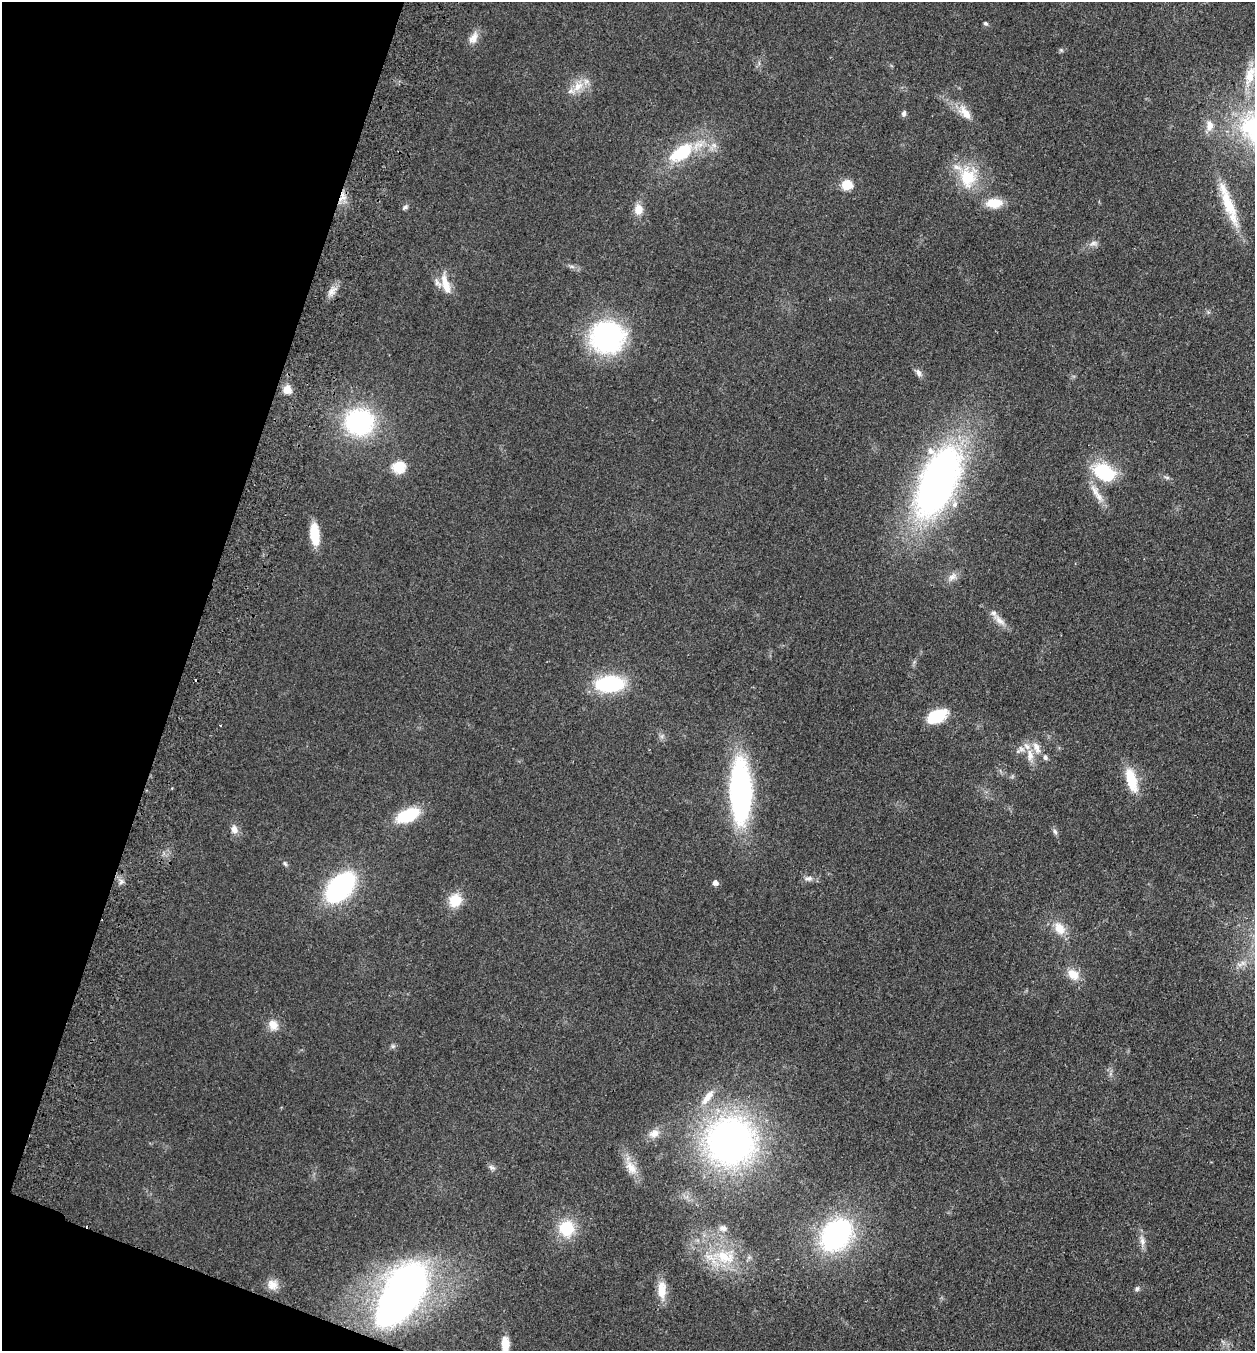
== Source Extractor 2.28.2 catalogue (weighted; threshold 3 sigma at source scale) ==
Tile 9 of 4 x 4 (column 1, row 3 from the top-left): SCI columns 190-1442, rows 1372-2720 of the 5519 x 5440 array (HDU 1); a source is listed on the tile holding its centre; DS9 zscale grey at full resolution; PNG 1257 x 1353 px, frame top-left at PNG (2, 2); no overlay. Shown black and unused: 16% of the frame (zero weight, under 2 of 3 exposures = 3% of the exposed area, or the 3 px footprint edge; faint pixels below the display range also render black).
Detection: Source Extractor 2.28.2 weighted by HDU 2 'WHT'; one run over the whole footprint, this tile lists its part. Background 0.0925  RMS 0.0083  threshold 0.0372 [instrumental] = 3 sigma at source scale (4.5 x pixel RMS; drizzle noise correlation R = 1.50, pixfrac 1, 0.05/0.05 arcsec/px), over >= 5 px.
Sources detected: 73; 2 cosmic-ray / hot-pixel residue — not listed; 4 inside a brighter listed object's ellipse — not listed separately; the other 67 listed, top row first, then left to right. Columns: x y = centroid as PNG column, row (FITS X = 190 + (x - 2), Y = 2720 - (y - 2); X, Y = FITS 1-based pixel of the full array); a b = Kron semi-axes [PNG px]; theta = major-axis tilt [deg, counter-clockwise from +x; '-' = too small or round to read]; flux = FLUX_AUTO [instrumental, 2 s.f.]
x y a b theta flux
985 23 6 5 - 1.7
473 38 18 10 60 7.3
1061 50 6 4 -45 1.2
1250 76 31 13 73 18
578 86 19 12 46 13
965 112 23 11 -50 12
904 113 8 6 82 2.2
1209 125 15 10 -88 7.6
681 153 29 15 33 44
968 177 32 25 87 36
847 185 6 6 - 42
342 197 15 9 70 7.6
994 203 19 11 1 16
1228 204 56 12 -68 31
405 207 8 5 34 2
638 209 13 10 86 8.8
1093 243 13 7 8 3.7
445 284 29 9 -73 13
331 291 15 7 55 5.8
607 337 38 35 3 120
919 373 11 7 -52 3.4
287 389 10 10 - 7.7
359 422 28 26 -4 110
399 467 15 13 19 17
1104 472 26 17 -28 47
1167 477 9 4 -20 2
938 482 65 31 67 420
1095 491 21 9 -66 9.9
314 534 24 10 -85 20
952 577 15 9 39 5.6
1000 620 23 8 -43 7.4
610 684 26 15 3 71
937 716 20 11 23 33
662 736 7 4 72 1.8
1018 751 6 5 - 2
1030 755 18 9 -82 9.2
1045 757 7 6 - 2.1
1131 780 28 11 -74 26
741 791 53 17 -88 220
408 815 22 11 23 44
234 829 12 9 -72 5.3
1055 832 8 6 -71 2.1
285 863 8 5 -50 1.5
808 878 13 7 -4 4
121 882 8 5 65 2.6
715 883 5 5 - 4.4
340 887 26 16 46 160
455 900 15 14 - 17
1059 928 19 13 -57 13
1073 974 16 12 -39 12
273 1025 14 12 -67 8.7
393 1046 6 6 - 1.6
707 1097 26 9 53 12
654 1133 14 10 24 7.3
730 1141 39 39 - 380
492 1168 10 7 -30 2.6
631 1168 21 12 -61 12
567 1228 18 18 - 28
723 1228 11 8 -6 4.1
836 1235 25 19 50 180
1142 1241 15 7 -76 5.1
724 1257 31 17 -20 34
272 1285 14 13 - 8.7
1137 1289 7 6 - 2
662 1290 24 11 -89 14
403 1293 66 33 57 380
505 1344 13 7 -88 14
Overlapping masked pixels (flux is a lower limit): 1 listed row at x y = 342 197
Isophote crosses this tile's border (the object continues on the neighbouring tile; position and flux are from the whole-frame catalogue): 1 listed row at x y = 505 1344